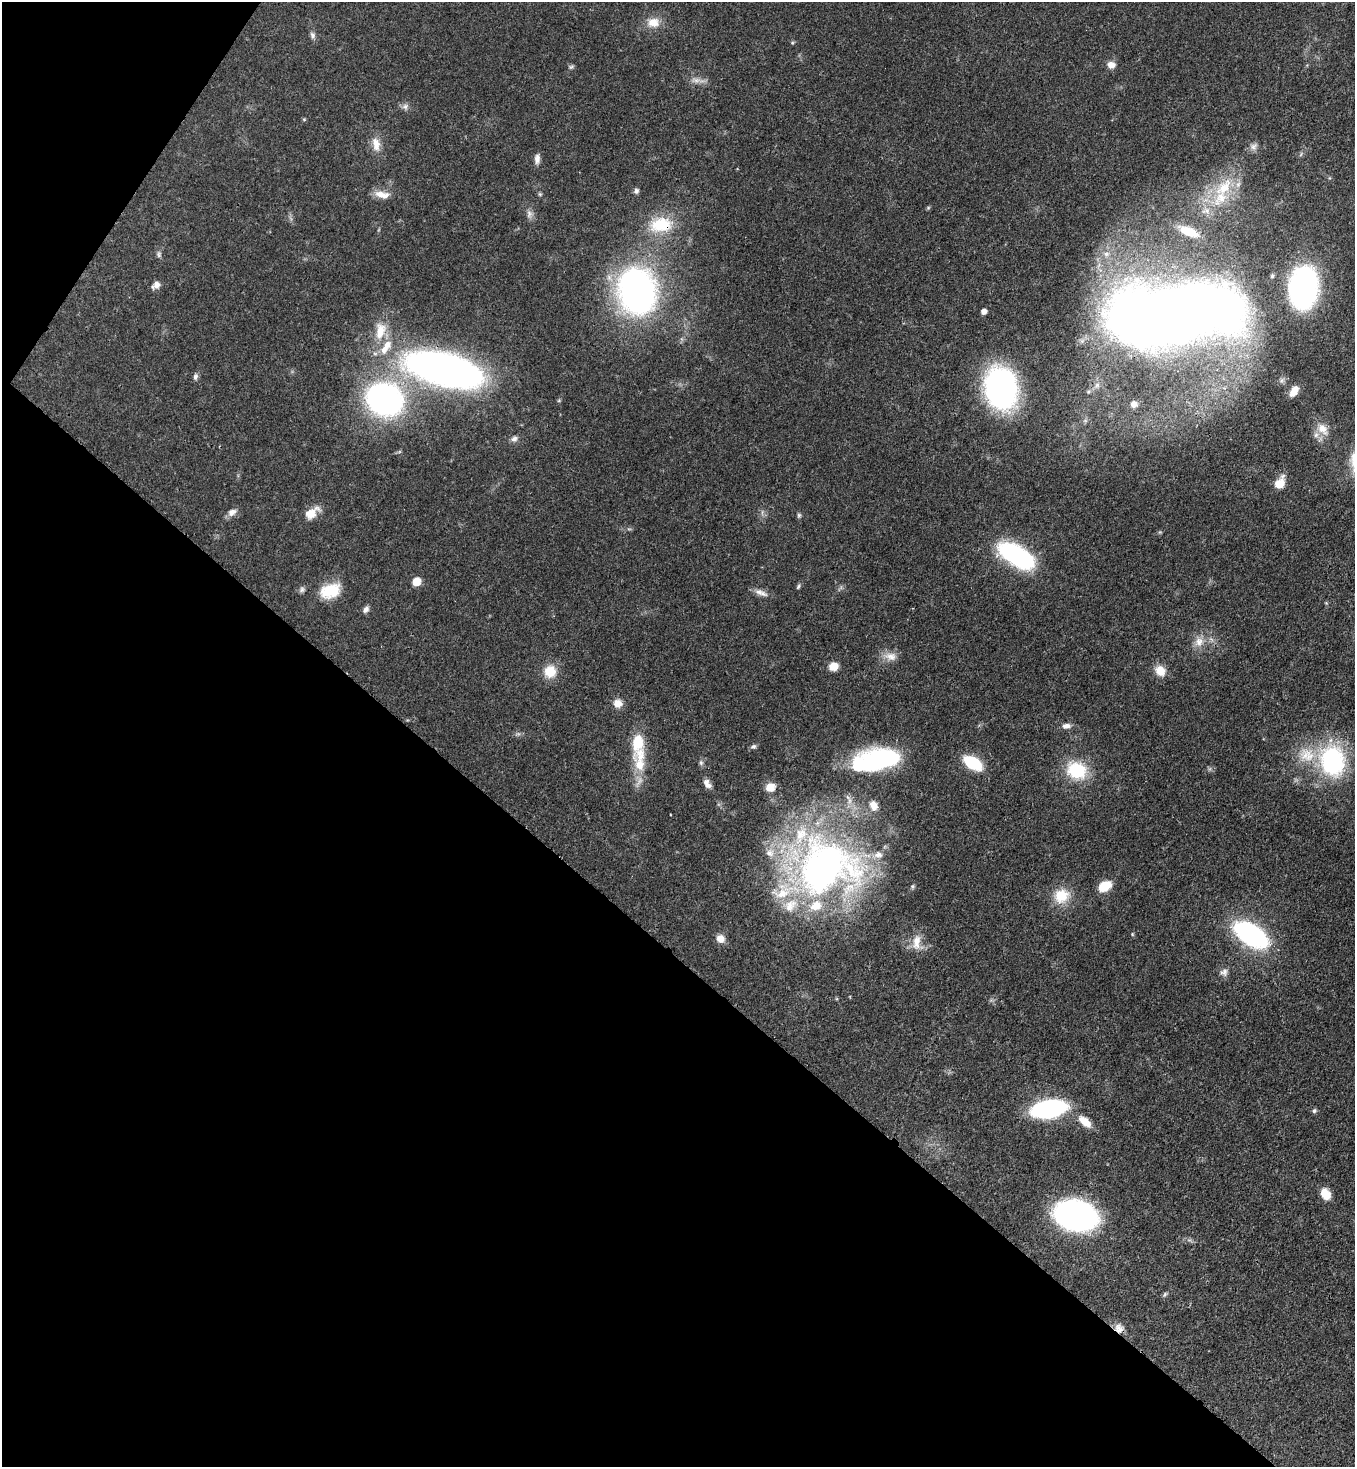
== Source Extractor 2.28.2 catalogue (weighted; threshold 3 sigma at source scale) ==
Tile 9 of 4 x 4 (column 1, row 3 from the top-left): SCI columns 371-1723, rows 1537-3001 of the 6011 x 5990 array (HDU 1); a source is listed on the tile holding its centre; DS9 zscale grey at full resolution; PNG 1357 x 1469 px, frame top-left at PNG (2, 2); no overlay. Shown black and unused: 37% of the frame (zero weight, under 3 of 4 exposures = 7% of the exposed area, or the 3 px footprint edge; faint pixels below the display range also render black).
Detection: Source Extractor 2.28.2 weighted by HDU 2 'WHT'; one run over the whole footprint, this tile lists its part. Background 0.0745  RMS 0.0039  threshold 0.0174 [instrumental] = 3 sigma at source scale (4.5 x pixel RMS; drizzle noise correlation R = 1.50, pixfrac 1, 0.05/0.05 arcsec/px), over >= 5 px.
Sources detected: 98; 2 too faint to see at this stretch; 1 inside a brighter object's white glare — not listed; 17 inside a brighter listed object's ellipse — not listed separately; the other 78 listed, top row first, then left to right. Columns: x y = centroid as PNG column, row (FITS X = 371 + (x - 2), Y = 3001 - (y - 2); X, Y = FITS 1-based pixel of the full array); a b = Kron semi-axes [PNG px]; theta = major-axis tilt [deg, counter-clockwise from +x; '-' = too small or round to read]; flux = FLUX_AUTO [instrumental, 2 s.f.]
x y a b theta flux
653 22 18 14 1 5.3
312 35 9 7 -75 1.3
792 43 5 3 - 0.45
1111 65 9 8 - 2.8
571 67 7 4 2 0.69
405 107 9 9 - 1.6
304 119 6 4 -1 0.42
376 144 20 10 -82 4.7
1253 146 11 9 40 1.9
537 159 13 6 85 2
1224 187 36 18 47 18
636 191 6 6 - 1.2
540 194 5 5 - 0.56
381 195 18 11 -19 4
529 214 12 8 89 1.9
661 225 31 20 8 17
1189 231 25 10 -23 8.4
159 254 10 5 -87 1.1
1272 276 6 5 - 0.76
157 284 10 9 - 2.1
1303 288 27 18 85 130
637 291 31 24 -79 190
984 311 5 5 - 2.1
1175 315 100 42 9 650
380 331 27 14 79 9.1
445 370 50 20 -15 330
195 377 8 5 77 1.3
1097 385 8 6 64 1.7
1001 388 33 24 -75 120
1294 391 13 8 59 4.2
384 399 23 19 -21 150
559 400 6 3 19 0.42
1134 404 9 9 - 2.5
1323 429 19 12 -50 5.1
514 439 9 8 - 1.5
1280 483 13 9 57 5.8
232 512 11 8 30 2.5
312 513 21 11 37 5.3
799 515 7 5 76 0.72
1016 555 34 16 -31 59
416 582 6 5 - 9.8
798 586 9 4 57 0.71
302 589 9 6 69 1.1
330 591 26 17 20 12
761 593 20 7 -21 2.6
366 609 9 6 54 1.5
1199 642 15 13 46 4.6
890 656 19 11 -6 3.9
833 666 9 8 - 4.7
550 671 16 15 - 7.4
1160 671 13 11 -52 5.5
618 703 10 10 - 3.3
1066 726 11 7 8 2.1
638 742 29 14 81 11
753 747 8 6 29 0.96
876 760 47 21 11 59
1332 761 37 29 -78 47
701 763 7 5 71 0.89
973 763 18 10 -32 19
1076 770 26 21 -21 17
707 785 11 7 -21 1.8
770 787 11 9 24 4.2
826 867 88 74 11 190
912 886 7 6 - 0.7
1104 886 13 9 34 8.7
1061 896 21 18 27 9.9
1132 934 5 4 - 0.43
1251 935 29 14 -33 93
720 938 11 10 - 2.8
916 942 22 11 85 5.5
1224 972 11 10 - 2
1048 1109 23 11 10 74
1314 1111 7 6 - 0.79
1085 1122 20 10 -40 5.6
1325 1194 12 9 -64 5.5
1076 1216 28 19 -12 160
1165 1294 8 4 46 0.72
1119 1328 13 11 -65 3.1
Overlapping masked pixels (flux is a lower limit): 3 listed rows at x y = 661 225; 1175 315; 1119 1328